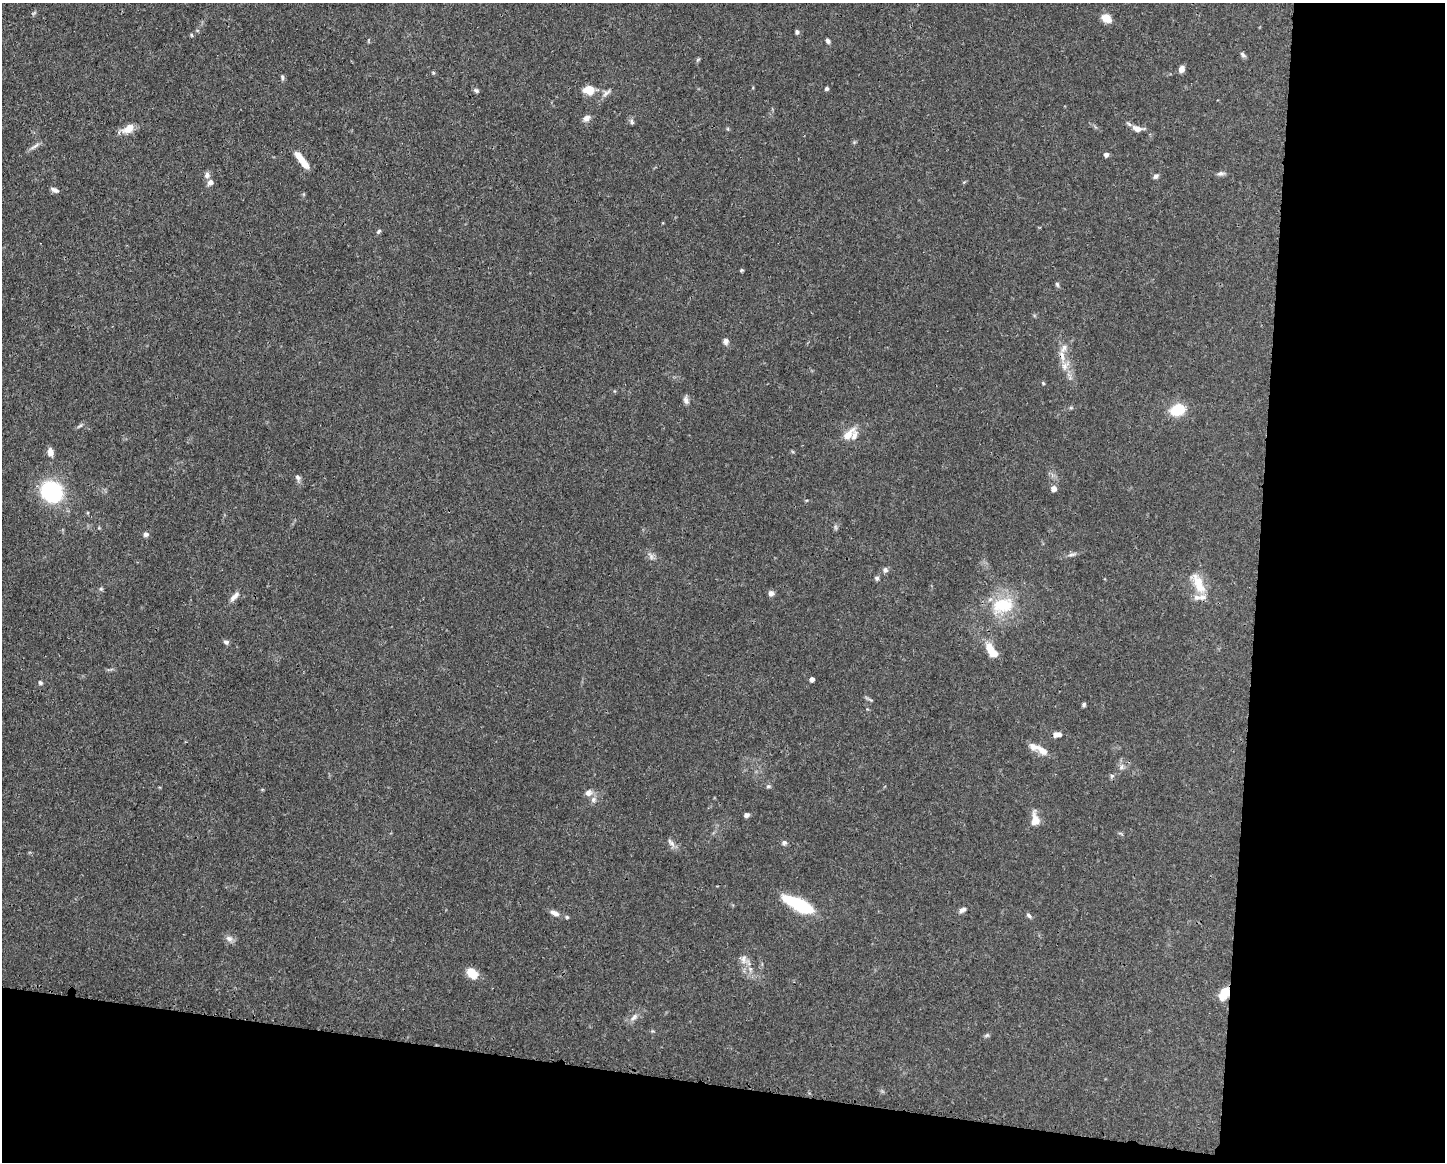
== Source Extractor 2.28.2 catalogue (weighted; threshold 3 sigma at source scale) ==
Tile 12 of 3 x 4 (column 3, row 4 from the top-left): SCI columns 3001-4443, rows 6-1165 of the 4668 x 4652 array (HDU 1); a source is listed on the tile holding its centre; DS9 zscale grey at full resolution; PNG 1447 x 1164 px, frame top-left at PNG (2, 3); no overlay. Shown black and unused: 20% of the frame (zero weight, under 3 of 4 exposures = <1% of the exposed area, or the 3 px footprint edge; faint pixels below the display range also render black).
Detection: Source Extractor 2.28.2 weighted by HDU 2 'WHT'; one run over the whole footprint, this tile lists its part. Background 0.0443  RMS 0.0029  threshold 0.0129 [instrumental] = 3 sigma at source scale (4.5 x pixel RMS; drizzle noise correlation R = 1.50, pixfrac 1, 0.05/0.05 arcsec/px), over >= 5 px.
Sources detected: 87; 1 too faint to see at this stretch — not listed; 9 inside a brighter listed object's ellipse — not listed separately; the other 77 listed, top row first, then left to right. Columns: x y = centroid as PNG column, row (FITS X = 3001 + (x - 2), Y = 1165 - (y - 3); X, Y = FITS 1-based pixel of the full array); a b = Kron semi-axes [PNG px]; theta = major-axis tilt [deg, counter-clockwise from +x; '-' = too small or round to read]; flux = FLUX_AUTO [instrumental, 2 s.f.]
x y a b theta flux
1107 18 11 8 -32 3
797 32 5 5 - 0.63
191 35 5 3 - 0.29
828 41 6 5 - 0.75
1243 55 8 5 -49 0.7
698 60 7 4 45 0.38
1181 69 7 5 72 1.7
433 73 6 4 -1 0.32
282 77 8 4 -78 0.53
826 89 4 4 - 0.58
476 90 7 5 -26 0.61
589 90 12 9 -11 4.2
606 93 15 5 38 1.2
586 118 9 7 37 1.4
632 122 8 5 -84 0.6
1137 128 12 7 -23 2.1
128 129 17 10 28 3
728 129 5 3 - 0.31
34 146 17 3 38 0.97
1106 155 5 5 - 0.88
302 160 21 6 -53 4.5
1221 173 10 6 6 0.83
207 175 8 7 - 1.2
1156 176 7 5 41 0.72
210 182 7 6 - 1.3
54 190 10 5 -24 1
379 231 7 5 42 0.5
742 270 5 3 - 0.39
1057 284 7 5 -73 0.54
726 341 7 7 - 1
1062 356 17 6 -74 2.5
1043 383 6 3 -46 0.31
686 400 11 6 -75 1.1
1071 408 6 4 -18 0.35
1177 410 14 10 15 8.7
80 426 9 3 29 0.55
848 434 23 10 45 3.5
50 452 9 7 -76 1.8
298 478 8 6 -57 0.87
1054 489 5 5 - 2.1
52 492 24 22 -40 23
146 534 6 6 - 0.87
1071 554 12 4 10 0.85
651 556 12 5 -60 1
885 570 7 7 - 0.85
877 578 6 6 - 0.61
1198 584 31 12 -66 6
101 589 5 5 - 0.43
771 593 6 6 - 1.2
233 598 11 7 42 1.3
1003 605 32 20 14 12
226 642 6 5 - 0.75
990 650 18 9 -71 3.7
812 679 4 4 - 1.4
40 683 6 5 - 0.56
1084 704 6 4 75 0.5
1055 735 8 6 78 0.88
1035 747 19 8 -17 2.4
1121 767 8 5 62 0.88
1112 776 7 5 45 0.51
768 786 7 5 1 0.5
588 793 11 9 40 1.4
747 815 6 5 - 0.79
1035 819 18 10 -85 2.9
671 843 14 6 -49 1.2
784 843 6 6 - 0.69
799 905 31 10 -26 18
963 910 9 6 29 1.1
555 913 12 6 -23 1.5
1029 915 9 4 -43 0.68
567 917 5 5 - 0.4
229 938 10 7 -23 1.3
744 959 14 7 86 1.8
472 973 12 9 -42 4.4
1224 994 15 9 61 4.3
634 1017 11 6 51 1.2
987 1035 6 5 - 0.48
Overlapping masked pixels (flux is a lower limit): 2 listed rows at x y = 1062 356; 1224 994